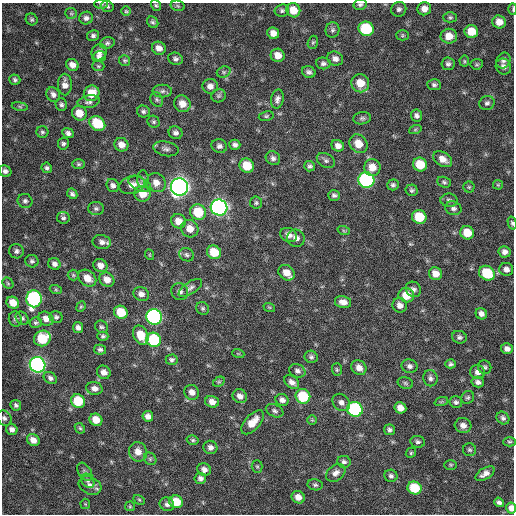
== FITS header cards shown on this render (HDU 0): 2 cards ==
NAXIS1  =                  512 / Axis length
NAXIS2  =                  512 / Axis length

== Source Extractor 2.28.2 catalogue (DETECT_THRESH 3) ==
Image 512 x 512 px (HDU 0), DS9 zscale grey, 1 PNG px = 1 image px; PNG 516 x 516 px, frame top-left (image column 1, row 512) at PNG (2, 3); each listed source drawn as its Kron ellipse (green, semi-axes under 4 px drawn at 4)
Background 293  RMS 18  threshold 54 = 3 sigma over >= 5 px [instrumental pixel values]
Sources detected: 238; all 238 listed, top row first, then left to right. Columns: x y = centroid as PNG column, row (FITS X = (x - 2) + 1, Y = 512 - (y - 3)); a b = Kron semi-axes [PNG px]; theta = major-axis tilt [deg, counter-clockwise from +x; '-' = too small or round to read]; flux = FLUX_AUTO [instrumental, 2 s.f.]
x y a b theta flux
101 4 7 5 0 2000
360 4 6 5 - 2700
156 5 5 4 - 1900
107 6 7 5 -22 2300
178 6 7 5 -13 2000
399 9 8 7 - 3900
424 9 7 6 - 8100
513 9 6 2 90 1400
293 10 7 7 - 16000
126 11 5 5 - 1600
282 11 7 6 - 2800
71 13 6 5 - 1900
450 17 7 5 -1 2000
86 18 7 6 - 4200
32 19 6 5 - 2300
153 22 6 5 - 2400
499 22 7 6 - 12000
366 29 8 7 - 71000
332 30 8 7 - 3300
471 31 7 6 - 22000
273 33 6 5 - 8500
402 35 6 5 - 1900
93 36 6 5 - 3200
449 36 8 7 - 14000
313 42 7 5 73 2100
107 43 7 5 18 2700
159 48 7 6 - 8100
99 52 8 7 - 6100
278 55 7 6 - 11000
99 57 7 5 18 3800
175 59 7 6 - 3400
335 59 8 7 - 5400
125 60 5 5 - 1900
503 60 8 6 61 4100
464 61 5 5 - 1700
323 63 7 6 - 3500
448 64 6 6 - 3300
477 64 6 5 - 2000
72 65 6 5 - 6700
98 66 6 5 - 1700
503 67 8 7 - 5000
224 72 7 5 20 2400
309 72 7 5 -18 3700
15 80 5 5 - 2800
360 83 9 9 - 19000
65 85 11 7 -88 7800
434 85 7 5 -5 3200
210 86 8 7 - 6700
162 91 9 6 2 3700
92 93 8 7 - 20000
53 95 7 6 - 4900
219 96 7 6 - 2700
277 99 9 6 77 4700
157 100 8 6 -59 2800
89 102 11 6 11 3900
487 103 8 7 - 3600
182 104 8 8 - 11000
61 105 6 5 - 2900
20 106 8 4 -9 2000
143 111 6 6 - 2900
79 113 7 7 - 16000
266 116 7 5 10 2000
417 116 6 5 - 3600
362 118 9 6 8 3000
154 122 6 5 - 2600
97 123 8 7 - 39000
415 130 6 4 19 1600
42 132 6 6 - 2500
68 133 6 5 - 3800
175 133 7 6 - 4000
63 144 6 5 - 2700
358 144 10 8 -52 16000
121 145 7 6 - 8600
235 145 5 5 - 3800
219 146 8 7 - 4300
338 146 6 5 - 5800
166 149 13 7 -10 5200
273 158 7 6 - 4000
443 159 10 7 -32 9300
326 160 9 6 -30 3500
78 164 6 5 - 2000
420 165 7 6 - 25000
247 166 7 7 - 25000
310 166 5 5 - 3000
372 167 8 8 - 14000
47 168 5 5 - 2700
5 171 6 5 - 3800
143 179 8 5 89 3100
366 180 8 7 - 240000
444 182 7 5 -20 2400
156 183 10 9 - 10000
140 184 12 6 -24 5400
132 185 13 9 18 9600
393 185 6 5 - 2700
498 185 5 4 - 1400
113 186 7 6 - 4000
179 187 8 8 - 890000
469 187 5 5 - 1700
412 190 6 5 - 2400
72 194 6 4 -43 3000
143 194 8 7 - 17000
334 195 6 5 - 3000
449 200 8 6 -2 3400
25 201 7 7 - 3600
256 203 6 6 - 2300
219 207 8 8 - 500000
453 208 8 7 - 4200
96 209 8 6 -2 3000
198 212 8 7 - 35000
419 217 7 6 - 33000
63 218 6 5 - 2800
178 221 7 7 - 11000
512 223 6 4 -75 2100
190 229 9 8 - 12000
344 231 6 4 -19 1500
467 233 7 6 - 21000
289 235 9 7 -23 7200
296 238 9 8 - 6700
102 242 9 7 -12 5900
16 251 7 7 - 3800
214 252 7 6 - 29000
504 252 6 5 - 5000
150 255 5 3 - 1100
187 255 8 6 -27 3000
32 261 7 6 - 2800
54 264 6 5 - 4500
100 266 7 6 - 8000
506 269 7 6 - 5600
286 273 9 7 -39 12000
487 273 8 7 - 47000
436 274 7 6 - 11000
73 275 5 5 - 1600
87 278 10 7 -41 12000
107 280 8 7 - 10000
8 283 6 5 - 1900
190 288 13 6 33 4800
413 289 8 7 - 4200
56 290 6 4 -19 1400
180 292 9 8 - 5200
141 294 8 7 - 6500
406 295 8 7 - 22000
34 299 8 7 - 240000
343 302 8 6 -12 7400
13 303 6 5 - 15000
400 305 7 7 - 6700
81 307 5 4 - 1600
269 307 6 3 -18 1300
202 308 7 6 - 2200
121 312 7 6 - 31000
481 314 6 5 - 5200
56 317 6 6 - 2700
154 317 8 7 - 330000
22 318 7 6 - 2900
15 319 8 6 -74 3000
46 319 8 6 -30 8600
36 323 6 5 - 2400
101 327 7 6 - 2500
78 328 5 5 - 4500
141 335 10 7 -64 20000
103 336 5 4 - 2200
459 337 7 6 - 3200
42 338 8 7 - 42000
154 340 7 7 - 74000
507 349 6 5 - 5300
100 350 6 5 - 3000
238 353 6 4 -19 1300
311 357 6 6 - 2900
172 360 6 5 - 2900
451 364 5 4 - 2400
38 365 8 7 - 420000
409 366 8 7 - 4300
485 367 7 6 - 2800
359 368 8 6 -41 8000
337 370 6 5 - 1900
297 371 8 6 -25 4200
104 372 7 6 - 7000
478 372 7 7 - 5900
50 378 7 5 -37 3800
430 378 8 7 - 4000
219 382 6 4 29 1800
292 382 8 6 -39 6200
478 382 6 5 - 4100
405 383 8 5 -17 2300
94 388 8 6 -12 6200
192 392 8 7 - 7400
240 396 7 6 - 6900
303 396 7 7 - 53000
468 397 7 6 - 2400
282 400 7 5 -25 4900
78 401 7 6 - 42000
212 402 7 5 -18 7800
341 402 9 7 -46 5800
441 402 7 4 19 1800
456 402 6 6 - 3200
16 405 5 5 - 2700
400 408 6 5 - 8800
355 409 8 7 - 160000
275 411 9 6 -24 3300
148 416 5 5 - 6200
4 418 8 7 - 3800
503 418 7 6 - 3400
96 420 7 6 - 15000
312 420 5 5 - 1400
252 422 14 7 48 16000
463 425 8 7 - 7100
80 428 6 4 -44 1700
12 429 6 5 - 4800
390 430 6 5 - 3200
33 440 6 5 - 8700
193 440 6 4 -15 2000
418 442 7 6 - 3000
509 442 6 4 -1 1900
210 447 7 6 - 5200
470 450 6 6 - 2400
138 452 10 9 - 12000
411 453 5 4 - 1800
150 459 7 5 -47 2100
344 462 6 6 - 3300
451 465 6 5 - 1600
257 466 6 5 - 1800
204 470 7 6 - 5100
85 472 10 6 -56 3300
336 473 11 7 39 6800
485 474 10 5 31 6500
391 476 6 6 - 3100
200 478 6 5 - 3900
88 481 8 6 -49 3500
315 485 7 5 -10 2500
90 486 12 8 -27 7900
414 488 7 6 - 41000
298 497 7 6 - 9200
139 500 6 4 -30 1600
176 502 7 6 - 27000
499 502 5 4 - 3500
85 504 5 5 - 1400
167 504 7 6 - 3900
130 506 5 5 - 1600
511 508 6 5 - 9400
At the frame edge (FLAGS 8, measured only in part): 6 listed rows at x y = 101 4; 360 4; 513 9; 512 223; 4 418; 511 508